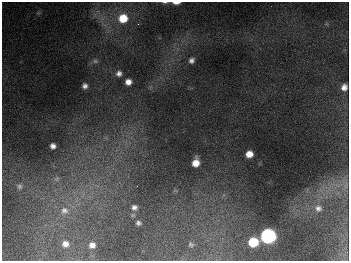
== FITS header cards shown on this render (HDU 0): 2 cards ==
NAXIS1  =                  347
NAXIS2  =                  259

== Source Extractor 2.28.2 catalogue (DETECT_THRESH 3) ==
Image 347 x 259 px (HDU 0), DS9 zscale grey, 1 PNG px = 1 image px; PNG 351 x 263 px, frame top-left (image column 1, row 259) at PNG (2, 2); no overlay
Background 676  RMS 50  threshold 151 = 3 sigma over >= 5 px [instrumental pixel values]
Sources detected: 26; all 26 listed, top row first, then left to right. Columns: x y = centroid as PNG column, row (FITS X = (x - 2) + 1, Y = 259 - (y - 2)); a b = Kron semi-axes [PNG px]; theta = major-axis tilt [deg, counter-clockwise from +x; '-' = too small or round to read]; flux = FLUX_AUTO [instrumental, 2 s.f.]
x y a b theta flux
165 2 9 3 0 5.7e+03
176 3 7 3 -1 1.7e+04
123 18 9 9 - 8.1e+04
138 24 3 3 - 3.0e+03
191 60 6 5 - 1.2e+04
95 61 6 6 - 7.5e+03
119 73 7 7 - 1.4e+04
128 82 6 5 - 2.2e+04
85 86 5 5 - 1.2e+04
344 87 7 6 - 1.9e+04
53 146 5 5 - 1.4e+04
249 154 6 6 - 3.4e+04
196 163 7 6 - 4.1e+04
57 179 9 6 55 9.8e+03
346 185 15 4 83 1.4e+04
19 186 7 7 - 8.6e+03
137 186 2 2 - 1.6e+03
134 207 8 8 - 1.5e+04
318 208 11 9 -15 2.1e+04
64 211 12 12 - 3.3e+04
138 223 5 4 - 8.4e+03
268 236 8 8 - 1.1e+06
253 242 7 7 - 1.2e+05
65 244 8 8 - 2.1e+04
92 245 6 6 - 2.0e+04
191 245 6 5 - 5.6e+03
At the frame edge (FLAGS 8, measured only in part): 2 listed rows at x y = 165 2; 176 3